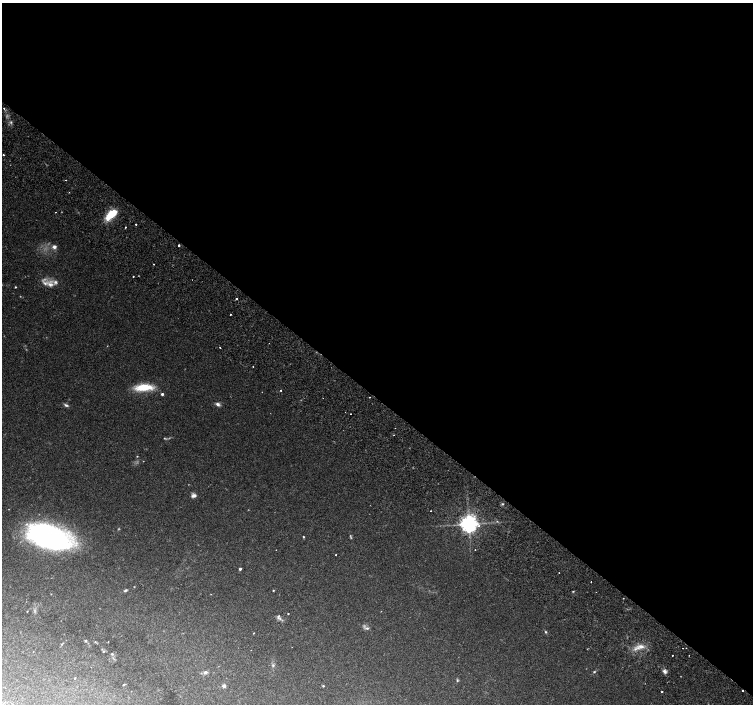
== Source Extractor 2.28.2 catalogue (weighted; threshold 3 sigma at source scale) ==
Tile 3 of 4 x 4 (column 3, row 1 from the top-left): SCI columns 3092-4592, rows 4545-5947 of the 6176 x 6218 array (HDU 1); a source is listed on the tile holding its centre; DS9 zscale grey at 2 x 2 block average (1 PNG px = mean of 2 x 2 image px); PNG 755 x 706 px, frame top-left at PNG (2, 3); no overlay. Shown black and unused: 56% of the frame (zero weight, under 2 of 3 exposures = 6% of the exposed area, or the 3 px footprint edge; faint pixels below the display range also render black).
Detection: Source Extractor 2.28.2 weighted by HDU 2 'WHT'; one run over the whole footprint, this tile lists its part. Background 0.0506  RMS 0.0043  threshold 0.0196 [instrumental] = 3 sigma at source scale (4.5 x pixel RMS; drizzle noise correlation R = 1.50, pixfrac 1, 0.0396/0.0396 arcsec/px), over >= 5 px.
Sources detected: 82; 7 too faint to see at this stretch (2 x 2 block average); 1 inside a brighter object's white glare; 7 cosmic-ray / hot-pixel residue — not listed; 3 inside a brighter listed object's ellipse — not listed separately; the other 64 listed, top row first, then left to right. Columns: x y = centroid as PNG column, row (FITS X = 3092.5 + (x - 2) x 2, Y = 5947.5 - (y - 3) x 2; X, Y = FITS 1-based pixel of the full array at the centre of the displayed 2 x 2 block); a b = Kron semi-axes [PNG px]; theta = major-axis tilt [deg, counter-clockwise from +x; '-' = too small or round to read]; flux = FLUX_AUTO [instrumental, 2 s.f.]
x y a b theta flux
4 108 2 2 - 0.77
11 122 4 3 - 1.6
3 155 2 2 - 2.2
66 180 2 2 - 0.44
111 214 13 6 42 27
136 224 2 2 - 1.6
125 227 2 2 - 1.6
179 245 2 2 - 4
54 247 4 4 - 3.9
154 264 2 2 - 0.87
133 276 2 2 - 0.83
50 284 11 9 69 8.1
15 287 2 2 - 0.79
231 314 2 2 - 1.8
220 348 2 2 - 2
253 366 2 2 - 0.66
144 387 22 7 3 26
280 390 2 2 - 0.78
162 394 2 2 - 2.6
370 397 2 2 - 1.3
218 404 6 4 -30 3
66 405 6 3 -20 2.3
394 435 2 2 - 0.44
137 456 3 2 - 0.58
194 495 6 5 - 3.5
502 504 3 2 - 0.96
431 511 2 2 - 0.76
469 524 4 4 - 710
50 537 44 22 -15 210
303 537 2 2 - 0.83
475 550 2 2 - 1.6
336 555 2 2 - 1.7
240 569 2 2 - 2.3
591 582 2 2 - 0.4
125 590 5 3 - 1.5
273 590 2 2 - 0.82
573 591 3 2 - 0.78
211 594 2 2 - 0.34
623 598 2 2 - 0.75
27 611 3 2 - 0.41
288 614 2 2 - 0.97
279 616 7 3 -68 3.2
367 628 7 3 0 1.9
546 632 4 3 - 1
253 633 3 2 - 0.49
86 641 3 3 - 1
95 642 3 2 - 0.73
62 644 4 2 - 0.81
641 646 12 6 -2 8.6
683 648 2 2 - 0.33
103 651 3 3 - 0.98
112 654 4 3 - 1.3
672 655 2 2 - 1.3
689 655 2 2 - 0.43
273 665 5 4 - 1.7
665 671 6 4 -43 3.1
205 672 5 4 - 2.6
594 672 3 3 - 0.89
75 678 2 2 - 0.62
457 681 4 3 - 1
124 685 3 2 - 0.97
224 686 2 2 - 6.2
323 686 2 2 - 0.9
662 692 2 2 - 1.1
Diffuse or blended objects may show on this block-average render without a row.